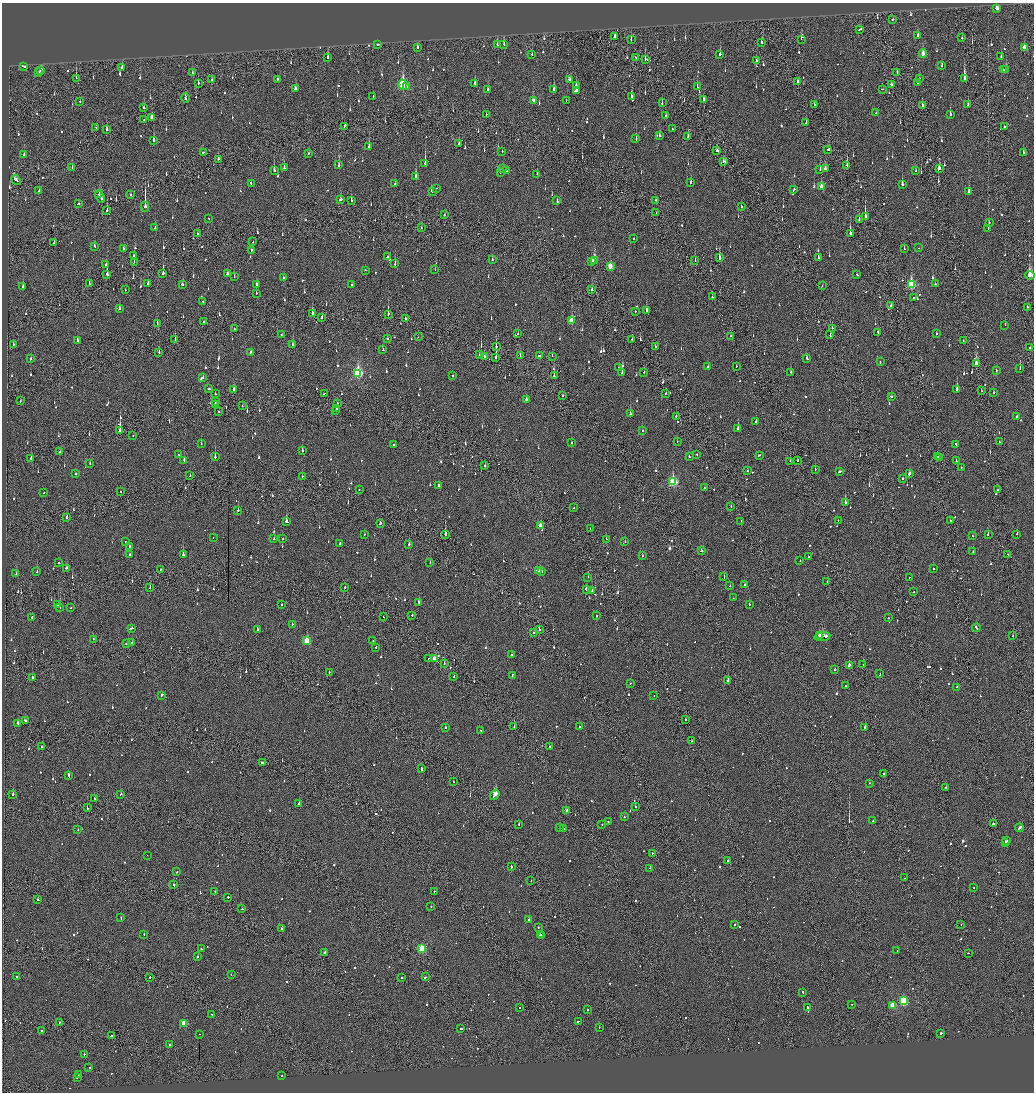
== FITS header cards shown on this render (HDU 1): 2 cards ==
NAXIS1  =                 2064
NAXIS2  =                 2180

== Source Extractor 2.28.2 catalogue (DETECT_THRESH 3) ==
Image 2064 x 2180 px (HDU 1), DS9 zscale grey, zoomed out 1/2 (1 PNG px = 2 x 2 image px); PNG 1036 x 1094 px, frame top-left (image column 1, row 2179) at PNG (2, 3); each listed source drawn as its Kron ellipse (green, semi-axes under 4 px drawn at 4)
Background -0.114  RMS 0.074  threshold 0.221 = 3 sigma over >= 5 px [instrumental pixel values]
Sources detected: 1230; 54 cannot appear on this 1/2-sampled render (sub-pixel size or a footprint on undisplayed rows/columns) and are neither listed nor drawn; of the other 1176, the 500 brightest by FLUX_AUTO listed and drawn (676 fainter detections omitted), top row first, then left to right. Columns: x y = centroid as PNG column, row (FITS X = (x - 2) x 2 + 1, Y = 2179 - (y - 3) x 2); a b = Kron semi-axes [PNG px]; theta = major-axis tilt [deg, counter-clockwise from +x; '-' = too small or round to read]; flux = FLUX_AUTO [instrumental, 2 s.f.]
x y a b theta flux
997 8 3 2 - 420
893 19 2 1 - 64
860 29 4 2 - 120
918 36 3 2 - 94
614 37 3 2 - 120
962 38 2 2 - 46
801 39 2 1 - 44
631 40 3 1 - 57
762 42 3 2 - 55
497 44 3 2 - 59
504 44 3 2 - 58
378 45 2 2 - 66
417 47 3 2 - 100
1024 48 4 2 - 140
532 54 2 2 - 81
720 54 2 2 - 450
923 54 4 2 - 150
328 57 3 2 - 59
636 57 2 2 - 88
1001 57 3 1 - 110
645 59 3 1 - 78
756 61 2 2 - 180
24 66 4 2 - 110
942 66 3 2 - 72
122 67 3 2 - 150
1006 69 4 2 - 200
41 70 3 2 - 190
1003 70 2 2 - 110
39 72 2 2 - 65
897 72 2 2 - 44
192 73 2 2 - 45
76 78 3 1 - 90
212 79 3 2 - 93
277 79 2 2 - 120
569 79 3 2 - 140
919 79 2 2 - 59
964 79 3 2 - 360
798 82 3 2 - 79
198 83 2 2 - 76
475 83 2 2 - 110
918 83 2 2 - 63
891 84 2 2 - 87
403 85 5 3 - 1100
576 85 3 2 - 54
407 87 2 2 - 52
697 87 3 1 - 43
295 89 3 3 - 87
553 89 3 2 - 180
882 89 2 2 - 110
488 90 3 2 - 97
576 91 3 3 - 150
631 96 4 2 - 190
373 97 2 2 - 50
185 98 4 2 - 87
533 100 3 2 - 180
566 100 2 2 - 57
704 100 3 2 - 48
80 102 2 2 - 47
662 103 2 2 - 81
814 105 2 2 - 130
922 105 2 2 - 110
968 105 2 2 - 50
144 108 2 2 - 200
876 113 2 2 - 53
486 114 2 1 - 110
950 114 3 2 - 130
665 116 2 2 - 58
152 117 3 2 - 91
144 120 2 2 - 44
806 123 3 2 - 51
344 126 4 1 - 130
1004 126 2 2 - 64
96 127 2 2 - 45
672 128 2 2 - 55
107 130 3 2 - 62
660 136 2 2 - 45
688 137 3 2 - 98
636 139 3 2 - 130
154 141 4 2 - 310
459 144 3 2 - 53
369 147 3 2 - 210
828 149 3 2 - 400
502 151 2 1 - 42
717 151 3 2 - 100
203 152 2 2 - 60
1023 152 2 2 - 130
308 153 2 2 - 80
24 155 2 2 - 110
218 159 3 2 - 54
724 161 4 3 - 60
425 163 3 2 - 690
339 165 4 2 - 140
847 165 2 1 - 190
72 168 2 1 - 44
284 168 3 2 - 160
503 169 2 2 - 48
825 169 3 2 - 75
939 169 3 2 - 310
274 170 4 2 - 130
820 170 2 1 - 57
506 171 2 2 - 56
916 171 3 2 - 50
500 173 2 1 - 43
537 174 2 2 - 43
416 176 4 2 - 240
16 180 5 2 - 150
691 182 2 2 - 220
251 184 3 2 - 120
395 184 2 2 - 130
902 184 3 2 - 160
821 186 3 2 - 81
437 188 2 1 - 43
793 190 4 2 - 51
39 191 2 2 - 110
969 191 3 2 - 120
433 192 2 2 - 50
99 194 2 2 - 87
130 194 2 1 - 48
100 197 7 2 -68 240
340 200 3 2 - 110
351 200 2 2 - 62
656 200 3 2 - 53
557 201 4 2 - 110
78 204 2 2 - 66
145 207 5 2 - 1600
741 207 2 1 - 47
107 210 3 1 - 160
656 213 2 2 - 46
444 215 2 2 - 65
865 216 3 1 - 360
209 218 2 1 - 98
859 219 2 2 - 48
989 222 2 2 - 63
155 227 2 2 - 81
421 228 2 1 - 96
988 229 3 1 - 44
850 233 4 2 - 710
198 234 2 2 - 89
633 238 2 2 - 46
253 242 2 2 - 85
54 243 2 2 - 43
95 246 3 2 - 60
123 248 3 2 - 54
919 248 2 1 - 54
904 249 2 2 - 44
251 250 3 2 - 79
134 256 2 1 - 88
387 257 3 2 - 88
719 258 3 2 - 400
818 258 3 2 - 100
492 259 2 2 - 52
594 260 4 3 - 390
695 260 2 1 - 71
592 261 4 2 - 120
134 262 3 1 - 53
395 264 2 2 - 92
106 265 3 2 - 45
610 266 3 2 - 290
435 269 2 2 - 48
366 270 2 2 - 140
163 273 4 2 - 310
107 274 3 2 - 930
227 274 3 2 - 92
857 275 3 2 - 120
1030 275 4 4 - 790
234 277 2 2 - 56
283 277 2 2 - 45
148 283 2 2 - 58
89 284 3 2 - 69
257 284 3 2 - 270
352 284 2 2 - 80
935 284 2 2 - 71
182 285 3 2 - 72
911 285 4 3 - 840
822 286 2 1 - 55
23 287 3 2 - 100
125 290 2 1 - 46
592 290 2 2 - 160
256 293 2 1 - 88
712 297 2 2 - 50
914 298 2 2 - 100
203 301 2 2 - 52
891 305 2 2 - 57
1027 307 2 2 - 48
119 309 3 2 - 55
647 310 2 2 - 280
635 311 2 2 - 61
312 313 2 2 - 480
388 314 3 1 - 230
322 317 2 2 - 170
406 318 2 2 - 120
204 321 2 2 - 150
572 321 3 3 - 340
157 323 2 2 - 190
1005 325 2 2 - 120
234 328 2 1 - 54
832 328 2 1 - 50
878 332 3 2 - 170
281 334 2 2 - 72
518 334 2 2 - 51
936 334 2 2 - 49
830 335 4 2 - 150
730 336 2 2 - 62
418 337 2 1 - 42
175 339 2 1 - 45
387 339 2 2 - 79
631 340 4 2 - 60
77 341 2 2 - 95
963 341 2 1 - 51
13 344 2 2 - 71
293 345 2 2 - 170
496 346 2 1 - 470
655 347 2 1 - 140
1030 348 2 1 - 77
383 350 2 2 - 94
159 352 2 1 - 64
250 352 3 2 - 75
479 355 2 2 - 50
484 356 2 2 - 57
520 356 2 1 - 87
539 356 2 2 - 460
552 356 2 2 - 69
496 357 3 2 - 380
807 358 2 2 - 390
31 359 2 2 - 77
880 362 2 2 - 73
976 364 4 2 - 290
736 366 2 2 - 48
708 367 2 2 - 50
618 368 2 2 - 63
1020 369 2 1 - 80
996 370 2 2 - 53
644 372 2 2 - 46
791 372 2 2 - 54
358 373 4 3 - 1700
622 373 2 2 - 160
453 376 2 2 - 66
554 376 2 1 - 180
202 378 4 2 - 260
209 389 2 2 - 180
234 389 2 2 - 190
957 389 3 2 - 260
981 391 2 1 - 43
666 393 2 2 - 59
993 393 2 2 - 200
215 394 2 1 - 210
324 394 2 1 - 63
562 396 2 2 - 47
891 396 2 2 - 64
526 399 3 2 - 53
20 401 2 1 - 82
215 401 2 1 - 42
338 404 2 2 - 62
215 405 3 2 - 87
242 406 2 1 - 59
337 409 3 2 - 160
336 410 2 1 - 120
219 411 2 2 - 48
630 414 2 2 - 91
676 416 2 2 - 78
1017 417 2 2 - 42
756 421 2 2 - 66
738 429 3 2 - 260
642 430 2 2 - 79
120 431 2 2 - 600
133 436 2 1 - 46
677 441 2 1 - 46
999 442 2 1 - 49
571 443 2 2 - 50
201 444 2 2 - 56
955 444 2 2 - 78
393 445 2 2 - 66
302 451 2 2 - 130
60 452 2 1 - 42
697 454 2 2 - 56
178 455 2 2 - 110
759 455 3 2 - 120
689 456 2 2 - 62
215 457 2 2 - 340
938 457 2 2 - 45
940 457 2 2 - 150
31 458 2 1 - 120
184 460 2 2 - 170
790 461 2 1 - 53
797 461 2 1 - 130
956 461 2 2 - 100
90 464 2 2 - 60
485 466 2 2 - 140
961 467 2 2 - 89
815 469 2 1 - 48
747 471 2 2 - 52
839 472 4 2 - 90
76 474 2 2 - 65
909 474 3 2 - 180
190 476 2 2 - 70
302 476 2 1 - 54
903 478 2 2 - 52
673 482 4 3 - 1200
438 486 2 2 - 75
704 488 2 2 - 66
359 490 2 2 - 120
998 490 3 2 - 57
44 492 2 1 - 53
120 492 2 2 - 51
845 502 3 2 - 430
731 507 2 2 - 43
574 508 2 2 - 54
238 510 2 2 - 78
67 517 2 2 - 100
838 520 2 1 - 42
741 521 2 1 - 43
950 521 2 2 - 45
287 522 3 2 - 440
380 523 3 2 - 67
541 526 3 2 - 190
590 529 2 2 - 43
365 534 2 2 - 47
445 534 3 2 - 810
988 534 2 2 - 120
1017 534 2 2 - 160
972 536 2 2 - 56
213 537 2 1 - 51
274 539 3 2 - 43
283 539 2 2 - 100
606 539 2 2 - 49
125 541 2 2 - 57
625 542 2 2 - 68
340 543 2 2 - 64
409 544 2 2 - 100
129 547 2 2 - 64
701 551 2 2 - 59
973 551 2 2 - 52
130 554 2 2 - 52
183 555 2 2 - 220
1008 555 3 1 - 68
642 556 2 2 - 71
808 556 2 2 - 78
800 561 2 2 - 54
59 563 2 2 - 97
430 563 2 2 - 51
67 568 2 2 - 130
161 569 2 1 - 45
933 569 2 1 - 44
538 571 4 2 - 140
37 572 2 2 - 280
541 572 4 1 - 110
16 574 2 2 - 50
588 577 2 1 - 57
724 577 3 2 - 120
909 577 2 1 - 49
827 582 2 1 - 45
745 585 2 2 - 51
730 586 2 2 - 110
150 588 2 1 - 99
345 588 2 2 - 110
586 589 3 2 - 110
592 590 2 2 - 78
914 592 2 1 - 59
733 598 2 1 - 49
419 602 3 2 - 100
58 605 2 2 - 48
281 605 2 2 - 45
749 605 2 2 - 210
60 608 3 1 - 420
71 608 2 2 - 59
412 615 2 2 - 84
597 616 2 2 - 50
32 617 2 2 - 160
383 617 2 1 - 47
888 618 2 2 - 140
292 624 2 2 - 53
131 628 4 2 - 120
976 628 4 2 - 190
257 630 3 2 - 85
539 630 2 2 - 74
534 633 2 2 - 72
819 636 3 2 - 210
1013 636 2 2 - 47
822 637 8 2 7 390
93 639 2 1 - 70
307 641 3 3 - 560
373 641 2 1 - 53
132 643 2 2 - 76
126 644 2 2 - 54
376 648 2 2 - 50
511 655 2 2 - 44
429 658 2 1 - 55
434 659 3 2 - 200
444 664 2 2 - 100
849 665 3 2 - 400
863 665 2 1 - 47
835 669 2 2 - 54
329 672 2 2 - 80
880 674 4 2 - 110
454 676 2 1 - 53
512 676 3 2 - 130
32 677 2 2 - 110
728 681 3 2 - 450
630 684 2 2 - 110
845 686 2 2 - 65
957 687 2 2 - 83
161 695 3 2 - 230
654 696 2 1 - 99
685 719 2 2 - 77
25 721 3 2 - 120
18 723 3 2 - 110
445 727 2 2 - 99
514 727 2 1 - 59
579 727 2 2 - 98
865 728 3 2 - 580
481 730 2 1 - 50
691 741 2 1 - 61
42 746 2 2 - 74
550 747 2 2 - 54
262 763 3 2 - 340
422 768 4 2 - 170
884 774 2 1 - 56
68 775 4 2 - 130
453 782 2 1 - 91
870 783 2 2 - 55
946 787 2 2 - 51
13 794 2 2 - 440
120 794 3 2 - 66
495 795 5 2 - 1300
94 799 2 2 - 72
299 803 2 2 - 330
635 807 2 2 - 110
87 808 3 1 - 97
567 811 3 2 - 120
624 817 2 2 - 140
873 820 2 2 - 99
608 821 2 1 - 240
519 824 2 2 - 56
993 824 3 2 - 220
602 825 2 2 - 70
560 828 2 2 - 51
1019 828 4 2 - 210
78 829 2 2 - 70
563 829 2 2 - 84
1007 840 2 2 - 82
1005 842 2 2 - 97
652 853 2 2 - 54
147 855 2 1 - 57
728 861 2 1 - 72
511 866 3 1 - 83
650 868 2 1 - 60
177 872 2 2 - 70
905 878 2 1 - 48
531 881 2 1 - 45
173 885 3 2 - 100
973 888 2 2 - 61
215 891 2 2 - 61
434 891 2 2 - 60
228 897 2 2 - 96
38 900 3 2 - 77
431 906 2 2 - 49
242 909 2 1 - 77
121 918 2 2 - 74
529 919 2 2 - 340
735 924 2 2 - 60
961 924 2 1 - 51
538 927 2 2 - 53
282 928 2 2 - 280
144 934 2 2 - 150
540 935 2 2 - 160
542 936 2 1 - 45
422 948 3 3 - 900
201 949 2 2 - 52
897 950 2 2 - 47
325 952 3 2 - 91
968 953 2 2 - 58
197 956 2 2 - 230
231 975 2 2 - 54
16 976 2 2 - 76
150 977 2 2 - 300
425 977 2 2 - 160
402 978 2 2 - 44
803 993 2 2 - 100
903 1000 3 3 - 1300
851 1004 2 2 - 48
892 1005 3 3 - 290
519 1007 2 2 - 50
808 1007 2 2 - 270
587 1010 2 2 - 120
212 1014 2 2 - 45
578 1021 2 2 - 66
59 1023 2 2 - 100
184 1023 3 3 - 420
599 1027 2 2 - 46
461 1028 3 2 - 70
41 1031 2 2 - 58
940 1033 2 2 - 830
199 1034 2 1 - 72
111 1036 3 2 - 130
170 1045 2 2 - 71
84 1054 2 2 - 110
89 1068 2 1 - 190
79 1074 2 1 - 46
282 1076 2 2 - 45
77 1078 2 2 - 49
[676 fainter detections neither listed nor drawn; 54 sub-pixel or undisplayed-footprint detections neither listed nor drawn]